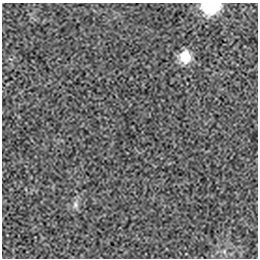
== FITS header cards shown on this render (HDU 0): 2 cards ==
NAXIS1  =                  256 / length of data axis 1
NAXIS2  =                  256 / length of data axis 2

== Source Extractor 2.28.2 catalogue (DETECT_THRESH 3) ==
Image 256 x 256 px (HDU 0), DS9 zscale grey, 1 PNG px = 1 image px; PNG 260 x 260 px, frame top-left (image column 1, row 256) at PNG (2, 3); no overlay
Background -5.96e-05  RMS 0.0023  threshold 0.00703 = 3 sigma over >= 5 px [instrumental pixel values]
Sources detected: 4; all 4 listed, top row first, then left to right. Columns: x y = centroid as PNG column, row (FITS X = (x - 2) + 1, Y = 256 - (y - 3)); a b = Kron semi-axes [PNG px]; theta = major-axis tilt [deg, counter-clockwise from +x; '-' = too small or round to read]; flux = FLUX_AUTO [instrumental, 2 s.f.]
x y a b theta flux
210 6 15 10 4 11
185 57 13 11 -88 2.8
75 205 12 8 88 0.76
224 251 6 5 - 0.31
At the frame edge (FLAGS 8, measured only in part): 1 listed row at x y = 210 6